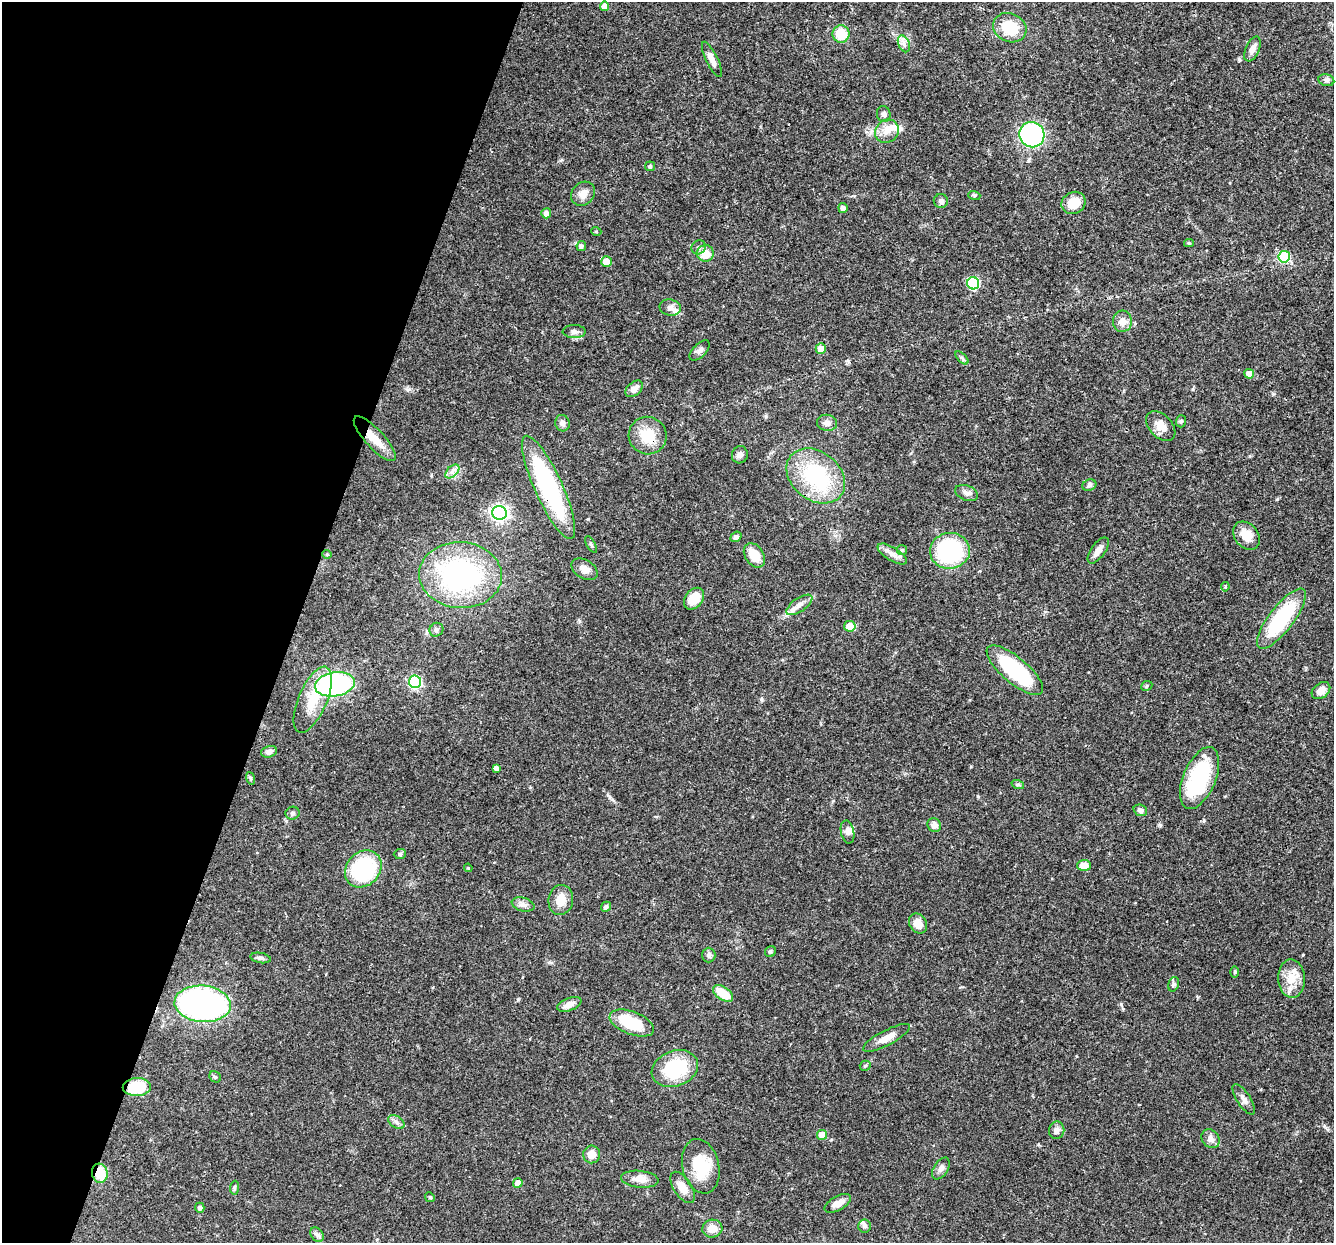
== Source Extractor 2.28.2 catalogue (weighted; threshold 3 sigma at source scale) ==
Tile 9 of 4 x 4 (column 1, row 3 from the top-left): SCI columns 1-1332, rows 1498-2738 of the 5330 x 5347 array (HDU 1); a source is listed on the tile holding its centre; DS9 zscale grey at full resolution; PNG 1336 x 1245 px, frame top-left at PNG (2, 2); each listed source drawn as its Kron ellipse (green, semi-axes under 4 px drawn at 4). Shown black and unused: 22% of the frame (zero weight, under 3 of 4 exposures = <1% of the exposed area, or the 3 px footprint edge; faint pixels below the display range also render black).
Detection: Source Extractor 2.28.2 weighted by HDU 2 'WHT'; one run over the whole footprint, this tile lists its part. Background 0.0579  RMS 0.0032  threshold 0.0146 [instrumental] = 3 sigma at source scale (4.5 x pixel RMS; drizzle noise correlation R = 1.50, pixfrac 1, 0.05/0.05 arcsec/px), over >= 5 px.
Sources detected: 125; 1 inside a brighter object's white glare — neither listed nor drawn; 4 inside a brighter listed object's ellipse — not listed separately; the other 120 listed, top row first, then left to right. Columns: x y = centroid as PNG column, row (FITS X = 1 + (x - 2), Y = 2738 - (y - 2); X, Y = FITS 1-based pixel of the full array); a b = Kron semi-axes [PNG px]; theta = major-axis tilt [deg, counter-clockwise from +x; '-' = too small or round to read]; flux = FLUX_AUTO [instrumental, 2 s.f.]
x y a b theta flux
605 6 5 4 - 3.1
1010 28 17 14 -24 9.5
841 34 9 8 - 7.6
904 44 9 5 -66 1.2
1252 49 13 6 66 2.1
712 59 19 6 -64 2.5
1326 80 8 6 -17 0.77
884 114 8 6 -74 0.94
887 131 12 11 - 3.2
1032 135 13 12 - 48
650 166 5 5 - 0.73
583 194 13 11 44 2.5
974 195 6 4 -17 0.41
941 201 7 7 - 1
1074 203 12 10 31 5.8
843 208 5 5 - 1.4
546 213 5 5 - 1.8
596 231 5 3 - 0.28
1189 243 5 4 - 0.46
581 246 5 4 - 0.82
699 247 7 6 - 0.98
705 253 8 8 - 5.2
1284 257 6 5 - 18
606 261 5 5 - 3.5
973 283 6 6 - 30
670 308 11 8 -11 1.8
1122 321 10 9 - 2.4
574 331 11 6 0 1.2
821 348 5 5 - 3.6
700 350 12 6 46 1.3
962 358 8 4 -45 0.66
1249 374 5 5 - 2.8
634 389 10 6 43 2.3
1181 421 6 5 - 0.49
562 423 8 7 - 1.3
827 423 10 8 -6 1.6
1161 426 17 11 -46 3.5
648 436 19 18 - 8.5
375 439 29 9 -47 5.7
740 455 9 8 - 1.2
452 471 8 5 45 1.2
816 476 32 24 -38 28
1089 485 7 5 22 0.72
549 487 56 14 -66 45
967 493 12 7 -21 1.5
500 513 7 7 - 110
1246 536 15 11 -50 4.6
736 537 6 4 37 1
591 544 9 4 -62 0.56
902 550 5 5 - 0.49
1098 550 15 7 54 2.2
950 551 20 18 6 37
327 554 4 4 - 0.37
892 554 16 6 -32 2.2
754 555 13 9 -56 6.4
584 569 14 9 -31 2.6
460 575 41 33 -4 57
1225 587 5 3 - 0.35
694 599 12 8 51 6.1
799 605 15 6 35 2
1281 619 37 12 52 26
850 626 6 5 - 6
436 630 7 6 - 0.85
1015 670 35 13 -40 29
415 682 6 6 - 42
335 684 20 12 9 64
1147 686 6 4 24 0.54
1321 691 10 7 38 3
313 700 35 14 67 9
269 752 8 5 14 1.3
496 768 4 4 - 1.2
250 778 6 4 -72 0.42
1200 778 33 16 67 28
1018 785 6 4 -18 0.51
1140 810 7 5 -21 1.2
292 813 7 6 - 0.77
934 825 7 6 - 1.7
848 832 12 6 -78 1.3
400 854 6 5 - 0.58
1084 865 7 5 2 3.2
468 868 4 4 - 0.33
363 869 20 16 47 33
561 900 15 12 82 4.2
523 904 11 7 -16 1.5
606 907 5 5 - 0.96
918 923 10 8 -56 3.7
770 952 6 5 - 0.56
709 955 7 6 - 0.98
260 958 10 5 -9 0.88
1235 972 6 3 89 0.35
1291 979 19 13 -87 5.2
1174 984 7 5 71 0.62
723 993 11 6 -34 7.8
203 1004 28 18 -6 86
569 1004 12 6 22 2.6
632 1023 23 11 -21 13
886 1038 26 7 27 3.3
865 1066 5 5 - 0.56
675 1069 24 17 20 19
215 1077 6 5 - 0.52
137 1087 14 9 2 11
1244 1099 17 6 -57 1.7
396 1122 9 5 -36 1.1
1057 1130 9 7 79 1.4
822 1135 5 5 - 4.7
1211 1139 10 8 -48 1.8
592 1154 9 8 - 2.9
701 1166 28 18 -77 11
941 1169 12 7 57 1.4
100 1173 9 8 - 7.7
640 1179 19 8 -6 2.9
518 1183 5 4 - 2.5
683 1187 18 9 -57 3.6
234 1188 7 4 84 0.55
430 1197 5 4 - 0.41
838 1203 14 7 29 2.8
200 1208 5 5 - 0.92
864 1226 6 6 - 0.77
712 1229 10 9 - 3.4
317 1234 8 6 -54 0.9
Overlapping masked pixels (flux is a lower limit): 4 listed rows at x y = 648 436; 549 487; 137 1087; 100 1173
Unlisted compact peaks at least as high as the median listed source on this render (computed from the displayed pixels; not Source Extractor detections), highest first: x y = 1160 825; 518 999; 609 797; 761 699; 1277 499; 1273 394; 1121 1005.